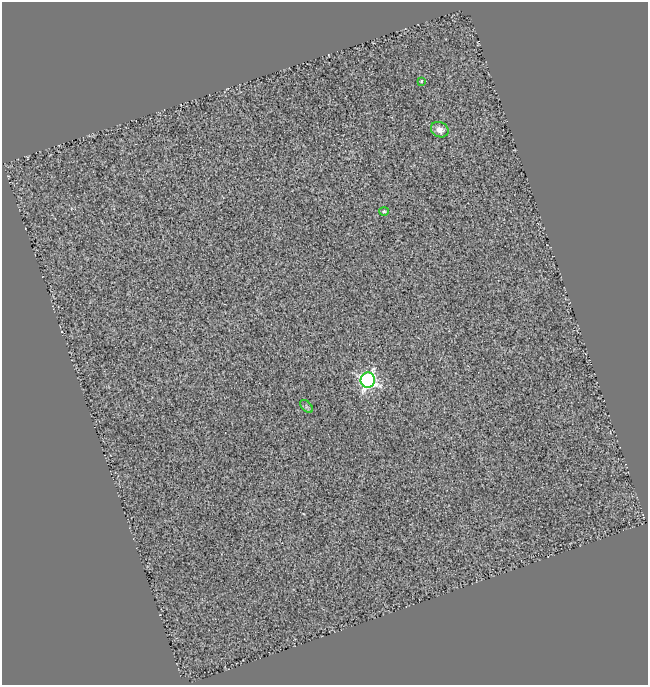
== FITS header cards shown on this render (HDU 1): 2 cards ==
NAXIS1  =                  646
NAXIS2  =                  683

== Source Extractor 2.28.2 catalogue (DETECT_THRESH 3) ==
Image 646 x 683 px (HDU 1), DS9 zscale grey, 1 PNG px = 1 image px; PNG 650 x 687 px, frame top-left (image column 1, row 683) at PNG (2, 2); each listed source drawn as its Kron ellipse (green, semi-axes under 4 px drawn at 4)
Background 0.634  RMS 0.68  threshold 2.05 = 3 sigma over >= 5 px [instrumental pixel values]
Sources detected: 5; all 5 listed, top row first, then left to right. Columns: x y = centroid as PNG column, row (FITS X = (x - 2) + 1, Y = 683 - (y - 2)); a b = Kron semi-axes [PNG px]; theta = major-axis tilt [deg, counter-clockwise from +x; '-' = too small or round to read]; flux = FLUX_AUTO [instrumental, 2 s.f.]
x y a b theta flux
421 81 4 3 - 46
440 130 9 7 -25 380
384 211 5 4 - 81
368 380 7 7 - 15000
307 406 8 4 -46 97